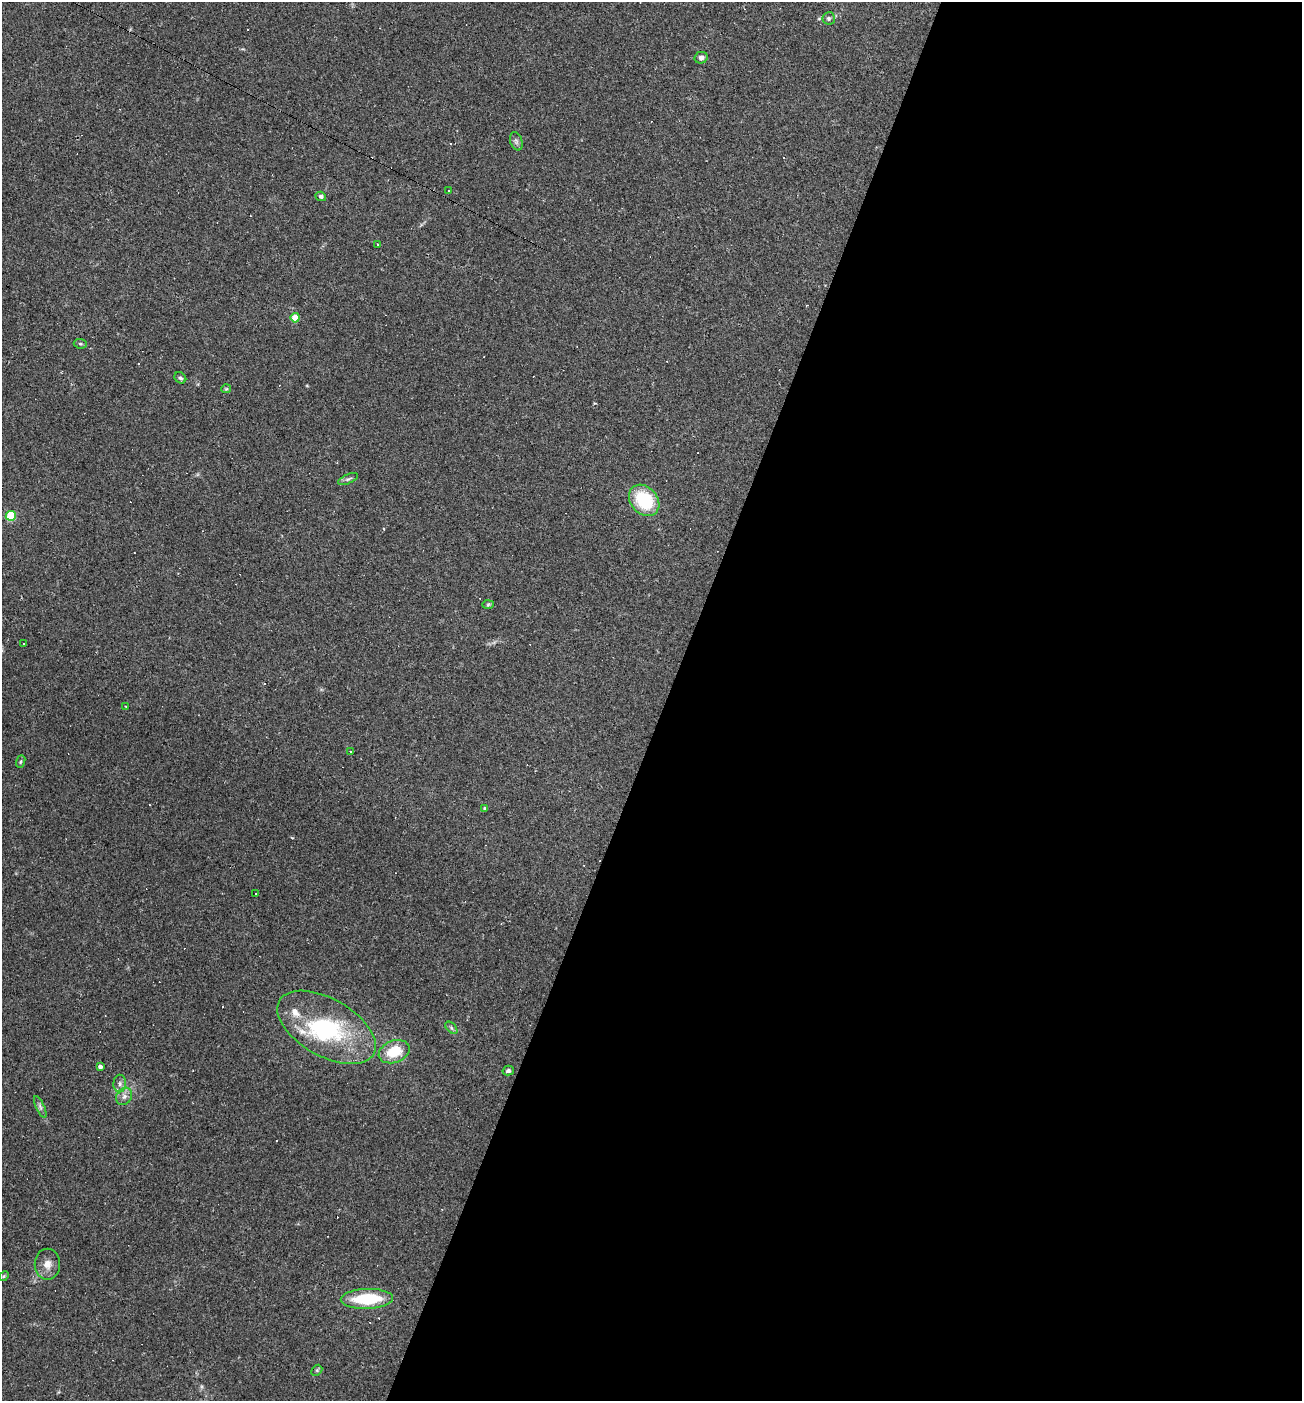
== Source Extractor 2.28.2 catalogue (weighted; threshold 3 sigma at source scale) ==
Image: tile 12 of 4 x 4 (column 4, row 3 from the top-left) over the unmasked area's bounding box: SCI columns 4038-5337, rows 1400-2798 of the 5606 x 5595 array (HDU 1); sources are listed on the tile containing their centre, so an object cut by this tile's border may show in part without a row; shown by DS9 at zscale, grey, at full resolution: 1 PNG px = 1 image px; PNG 1304 x 1403 px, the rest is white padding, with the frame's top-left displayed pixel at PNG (2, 2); every listed detection drawn as its Kron ellipse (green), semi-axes under 4 PNG px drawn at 4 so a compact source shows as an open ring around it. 49% of this frame is shown black and not used: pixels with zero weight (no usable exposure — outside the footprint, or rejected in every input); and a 3 px margin inside the footprint's outer edge (the drizzle kernel's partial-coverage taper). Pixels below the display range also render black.
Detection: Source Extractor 2.28.2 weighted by HDU 2 'WHT'; one run over the whole footprint, this tile lists its part. Background 0.109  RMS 0.0071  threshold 0.0318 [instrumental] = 3 sigma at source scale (4.5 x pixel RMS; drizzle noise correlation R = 1.50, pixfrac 1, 0.05/0.05 arcsec/px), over >= 5 px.
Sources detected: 49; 2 inside a brighter object's white glare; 13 cosmic-ray / hot-pixel residue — neither listed nor drawn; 2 inside a brighter listed object's ellipse — not listed separately; the other 32 listed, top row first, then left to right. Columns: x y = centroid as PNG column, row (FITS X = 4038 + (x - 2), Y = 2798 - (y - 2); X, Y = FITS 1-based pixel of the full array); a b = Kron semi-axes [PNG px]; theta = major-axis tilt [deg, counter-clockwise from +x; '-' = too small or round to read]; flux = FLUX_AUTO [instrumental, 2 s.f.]
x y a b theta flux
829 18 6 6 - 1.6
701 58 6 6 - 2.4
516 141 9 6 -72 1.9
448 191 3 3 - 2.3
321 196 5 4 - 1.5
378 244 3 3 - 3.3
295 318 4 4 - 21
80 344 6 4 -6 1.1
180 378 6 5 - 1.3
226 389 5 4 - 0.77
348 479 10 4 23 1.8
644 500 17 13 -48 37
11 516 5 5 - 41
488 605 6 4 2 0.89
24 644 2 2 - 0.51
126 706 3 2 - 0.68
350 751 2 2 - 0.43
21 762 6 4 71 1
485 808 4 3 - 1.1
256 894 3 3 - 1.4
326 1027 54 28 -30 73
451 1028 7 4 -45 1.4
394 1052 16 11 21 20
100 1066 4 4 - 2.7
508 1071 6 5 - 1.8
120 1084 9 6 89 2.5
124 1096 9 7 54 3.4
40 1107 12 4 -65 2
47 1264 15 13 -90 6.7
4 1276 5 4 - 0.9
367 1299 26 10 2 33
317 1370 6 4 45 0.97